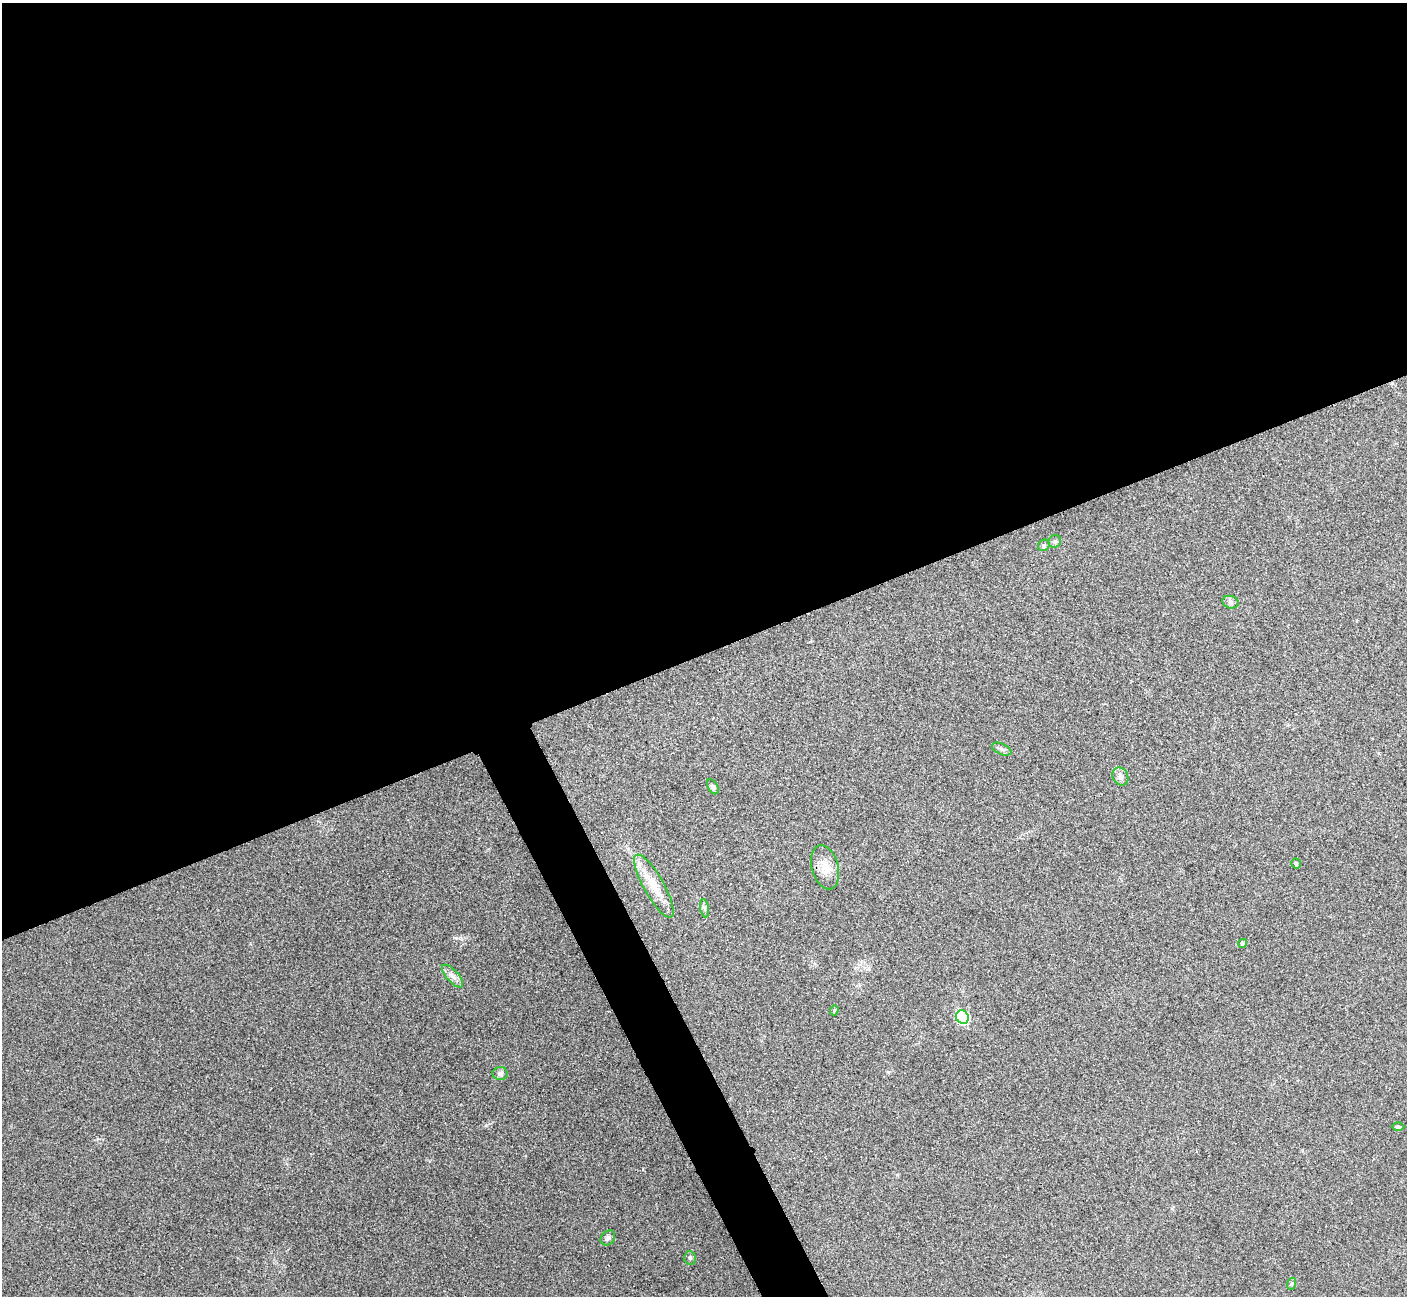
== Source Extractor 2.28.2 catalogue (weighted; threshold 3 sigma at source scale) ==
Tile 2 of 4 x 4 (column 2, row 1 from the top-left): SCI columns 1411-2815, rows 4039-5332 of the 5634 x 5622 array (HDU 1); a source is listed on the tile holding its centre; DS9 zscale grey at full resolution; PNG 1409 x 1298 px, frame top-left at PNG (2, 3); each listed source drawn as its Kron ellipse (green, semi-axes under 4 px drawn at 4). Shown black and unused: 53% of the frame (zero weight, under 3 of 4 exposures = <1% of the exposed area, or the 3 px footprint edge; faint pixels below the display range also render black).
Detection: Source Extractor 2.28.2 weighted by HDU 2 'WHT'; one run over the whole footprint, this tile lists its part. Background 0.0537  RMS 0.0067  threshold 0.0302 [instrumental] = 3 sigma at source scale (4.5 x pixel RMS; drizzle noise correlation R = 1.50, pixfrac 1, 0.05/0.05 arcsec/px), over >= 5 px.
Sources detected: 19; all 19 listed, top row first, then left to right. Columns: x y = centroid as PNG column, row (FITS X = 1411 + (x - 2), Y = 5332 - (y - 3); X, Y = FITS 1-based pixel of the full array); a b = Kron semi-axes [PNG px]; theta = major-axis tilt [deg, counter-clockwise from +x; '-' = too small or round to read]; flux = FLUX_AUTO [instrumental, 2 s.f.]
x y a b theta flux
1055 541 6 6 - 1.5
1044 545 6 5 - 1.3
1230 602 8 6 -15 1.8
1002 749 10 5 -25 1.8
1120 776 9 7 -65 2.8
713 787 8 5 -61 1.4
1296 863 5 4 - 1.4
825 867 22 13 -74 9.6
654 886 35 10 -60 13
705 908 9 4 -81 1.5
1243 943 4 4 - 1.6
453 976 14 6 -47 3.4
834 1010 5 4 - 0.87
962 1017 7 6 - 52
500 1073 7 6 - 2.3
1398 1127 6 4 1 0.92
608 1238 8 6 48 2.1
690 1258 7 5 -87 1.2
1291 1284 6 4 70 0.86
Unlisted compact peaks at least as high as the median listed source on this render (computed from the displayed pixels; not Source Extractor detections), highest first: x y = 456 938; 486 1125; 888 1072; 643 1169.